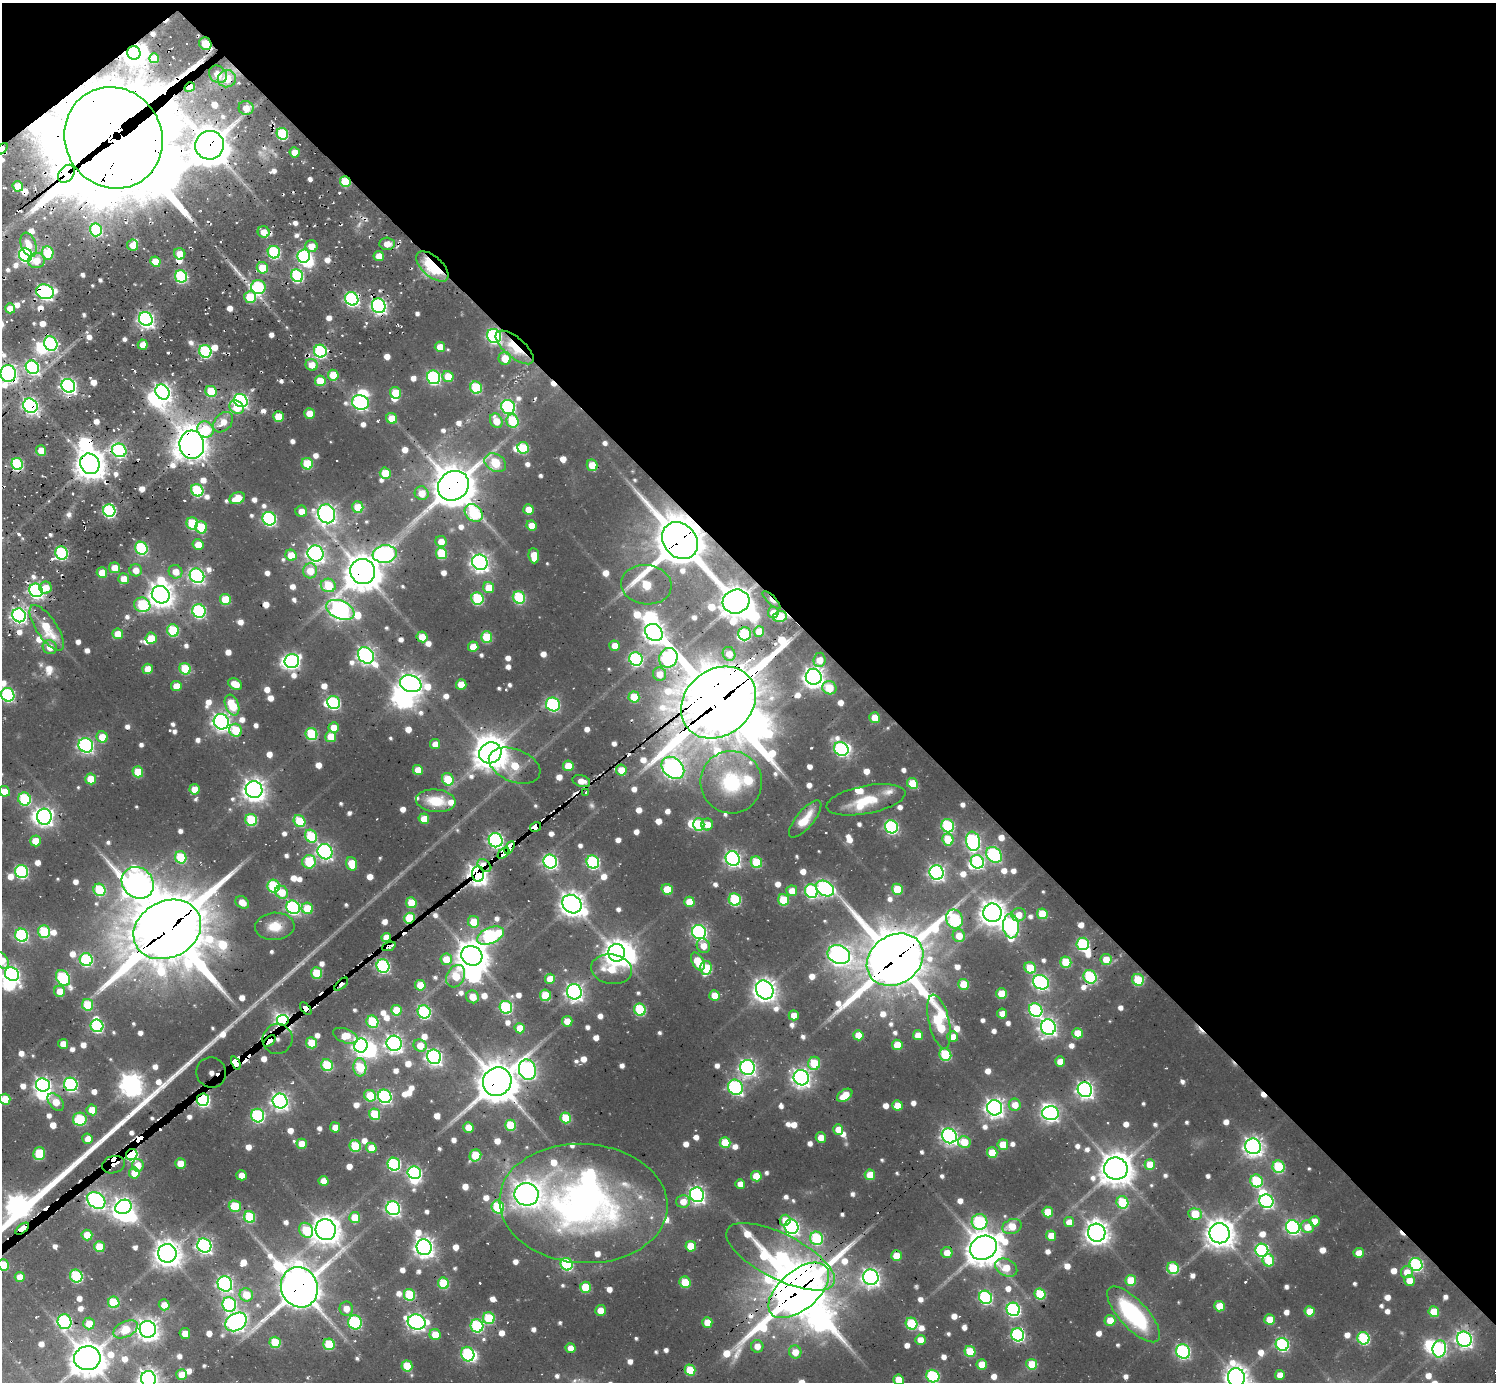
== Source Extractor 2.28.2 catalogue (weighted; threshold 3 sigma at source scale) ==
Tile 3 of 4 x 4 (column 3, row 1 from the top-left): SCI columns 2987-4480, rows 4593-5972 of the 6283 x 6309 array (HDU 1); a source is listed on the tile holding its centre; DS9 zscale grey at full resolution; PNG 1498 x 1384 px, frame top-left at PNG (2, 3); each listed source drawn as its Kron ellipse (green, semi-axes under 4 px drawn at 4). Shown black and unused: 43% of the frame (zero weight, under 2 of 3 exposures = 11% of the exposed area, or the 3 px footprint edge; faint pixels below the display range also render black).
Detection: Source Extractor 2.28.2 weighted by HDU 2 'WHT'; one run over the whole footprint, this tile lists its part. Background 0.078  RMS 0.0097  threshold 0.0435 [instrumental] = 3 sigma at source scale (4.5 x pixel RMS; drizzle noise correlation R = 1.50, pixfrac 1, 0.05/0.05 arcsec/px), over >= 5 px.
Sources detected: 991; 5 too faint to see at this stretch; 39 inside a brighter object's white glare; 31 cosmic-ray / hot-pixel residue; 4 long thin detections or spike segments (spike, bleed or trail) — neither listed nor drawn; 18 inside a brighter listed object's ellipse — not listed separately; of the other 894, all 500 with FLUX_AUTO >= 13.4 (the completeness limit of this list) listed and drawn (394 fainter detections not listed), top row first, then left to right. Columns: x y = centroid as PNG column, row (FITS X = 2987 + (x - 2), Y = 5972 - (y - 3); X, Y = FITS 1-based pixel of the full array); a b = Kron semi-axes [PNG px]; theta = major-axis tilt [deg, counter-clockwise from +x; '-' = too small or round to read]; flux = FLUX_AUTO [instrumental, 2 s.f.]
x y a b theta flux
205 44 6 6 - 42
134 53 7 6 - 940
154 58 5 5 - 19
218 74 10 8 -40 18
227 79 9 8 - 22
190 87 5 4 - 23
246 108 7 7 - 14
282 134 6 5 - 92
113 138 51 48 -57 25000
209 145 14 14 - 3400
2 149 7 4 45 18
295 152 5 5 - 16
66 174 10 7 50 1400
345 182 6 5 - 57
18 186 5 5 - 21
96 230 6 6 - 94
264 232 6 5 - 18
387 244 7 6 - 14
29 245 12 7 -69 16
133 245 6 5 - 18
311 246 6 6 - 17
274 252 6 6 - 120
48 253 7 5 -83 51
180 254 6 5 - 15
25 255 7 6 - 240
304 256 7 6 - 180
379 256 5 5 - 17
36 260 8 7 - 18
155 262 5 5 - 27
432 266 19 10 -42 97
262 268 6 5 - 33
181 276 6 6 - 130
297 276 6 6 - 130
258 287 7 7 - 130
45 292 9 7 -17 300
250 297 6 6 - 51
352 299 7 6 - 230
379 306 7 6 - 320
10 308 5 5 - 15
146 319 7 6 - 420
494 336 7 6 - 250
51 344 7 6 - 200
143 345 5 5 - 16
440 347 5 5 - 17
515 347 23 10 -40 51
205 351 6 6 - 140
320 351 6 6 - 160
505 358 6 6 - 23
312 365 6 6 - 19
32 367 7 6 - 230
8 373 8 7 - 540
333 375 5 5 - 30
448 376 5 5 - 22
434 377 7 6 - 190
320 381 5 5 - 34
68 386 7 6 - 370
476 388 6 5 - 82
211 391 6 5 - 47
162 392 8 6 -54 530
395 393 6 5 - 37
241 401 7 6 - 260
360 402 8 7 - 260
30 406 7 6 - 380
236 407 7 6 - 26
508 407 7 6 - 220
309 413 5 5 - 21
279 417 5 5 - 37
392 418 6 5 - 26
496 421 8 6 -63 21
512 421 6 6 - 57
223 422 11 8 47 17
205 429 8 7 - 55
192 445 14 12 -85 1500
523 448 6 5 - 56
119 450 7 6 - 220
41 451 5 5 - 22
495 463 11 8 -29 70
17 464 6 5 - 110
90 464 10 9 - 1700
307 464 6 5 - 53
592 465 6 5 - 30
385 473 5 5 - 35
453 486 16 14 38 3500
197 490 6 5 - 100
422 493 7 6 - 20
237 498 8 5 24 27
358 507 6 5 - 34
528 509 5 5 - 17
109 511 6 6 - 170
301 511 6 5 - 14
474 513 10 7 -42 110
327 514 9 8 - 660
269 519 7 6 - 210
192 523 6 5 - 65
532 525 5 5 - 19
201 527 6 5 - 47
441 541 6 5 - 16
680 541 20 16 -50 5100
198 545 5 5 - 21
141 548 7 6 - 120
62 553 7 6 - 130
316 553 8 7 - 510
441 553 6 5 - 61
385 554 12 8 7 360
291 555 6 5 - 26
534 556 7 5 -84 26
480 562 8 7 - 560
114 568 5 5 - 18
136 570 6 6 - 14
310 571 7 7 - 24
363 571 13 12 - 2500
176 572 7 6 - 17
102 573 5 5 - 23
197 576 8 7 - 290
124 579 5 5 - 17
328 585 7 6 - 52
646 585 25 19 -7 70
46 588 6 6 - 18
489 588 6 5 - 26
36 590 7 6 - 320
161 595 9 8 - 1200
519 597 6 6 - 97
225 599 5 5 - 39
477 599 6 6 - 95
772 600 12 4 -45 14
736 602 13 12 - 2000
142 605 8 7 - 88
340 610 15 9 -22 580
199 611 7 6 - 180
773 612 6 5 - 15
19 615 7 6 - 340
780 617 7 5 14 40
47 628 27 10 -56 46
173 630 6 6 - 78
654 632 9 8 - 790
759 632 5 5 - 22
118 634 5 5 - 20
745 634 6 6 - 94
422 637 6 5 - 24
487 637 6 5 - 55
151 638 5 5 - 26
615 646 5 5 - 17
50 647 7 6 - 15
473 647 5 5 - 24
729 654 7 6 - 14
366 655 9 7 -47 460
668 658 10 9 - 230
636 659 7 6 - 190
819 660 7 6 - 19
292 661 7 7 - 260
148 669 5 5 - 21
185 669 6 5 - 53
660 674 7 6 - 16
814 677 8 8 - 820
235 684 7 5 -29 20
411 684 11 8 -19 870
461 684 5 5 - 24
176 686 5 5 - 18
829 688 7 6 - 34
8 695 7 6 - 180
634 697 5 5 - 35
334 702 7 6 - 150
718 702 40 33 39 11000
553 704 7 6 - 170
232 705 11 6 -69 51
875 718 5 5 - 29
221 722 8 7 - 530
334 727 5 5 - 20
236 730 7 6 - 45
311 734 6 5 - 83
102 737 6 5 - 24
331 737 5 5 - 28
435 744 5 5 - 13
86 745 7 7 - 280
841 749 7 6 - 200
490 753 11 10 - 1900
515 766 27 16 -22 53
568 766 5 5 - 27
673 768 13 9 -43 700
418 770 5 5 - 21
621 770 5 5 - 21
138 772 5 5 - 37
91 779 5 5 - 26
448 779 6 5 - 40
581 781 9 6 -16 14
731 782 31 31 - 100
912 783 5 5 - 38
194 789 5 5 - 19
254 790 8 8 - 930
4 791 5 5 - 23
586 792 3 3 - 27
25 799 7 6 - 110
866 800 40 14 11 37
436 801 20 11 -5 36
44 817 8 7 - 510
424 819 5 5 - 21
805 819 23 8 50 23
251 820 6 5 - 85
299 821 6 5 - 51
707 824 6 6 - 15
699 825 6 5 - 69
948 826 6 6 - 130
536 827 6 4 32 680
891 827 7 6 - 190
311 836 7 6 - 71
496 840 7 7 - 310
948 840 6 5 - 42
35 841 5 5 - 22
973 841 9 7 -82 270
510 848 7 4 60 380
325 852 8 7 - 330
503 853 7 4 43 640
994 855 9 7 -43 200
181 857 6 5 - 68
733 859 7 7 - 350
550 861 7 6 - 280
309 862 7 6 - 58
593 862 7 6 - 170
756 862 6 5 - 57
977 862 7 6 - 170
352 864 7 5 -74 30
484 865 8 5 -40 25
22 871 7 6 - 170
937 872 7 7 - 360
478 874 8 6 -88 1100
138 883 17 15 -43 1100
274 886 6 6 - 110
825 888 10 7 -29 310
667 889 6 5 - 33
897 889 5 5 - 42
99 890 6 6 - 76
792 891 5 5 - 18
811 891 7 6 - 170
282 892 7 6 - 24
735 900 6 6 - 110
783 900 6 5 - 50
242 902 7 5 -35 16
689 902 5 5 - 23
411 903 5 5 - 35
572 904 10 8 -37 1100
293 907 7 6 - 220
307 908 6 5 - 38
992 913 9 9 - 1300
1042 914 5 5 - 42
1019 915 7 6 - 17
409 918 5 5 - 68
954 919 9 8 - 150
474 922 6 5 - 32
275 926 19 13 4 26
1011 926 12 8 -87 270
167 929 35 28 28 13000
44 932 6 6 - 91
699 932 7 6 - 290
22 935 7 6 - 170
490 936 14 8 23 210
959 936 6 6 - 21
386 937 5 4 - 27
1083 944 6 6 - 120
389 946 7 3 22 100
703 946 7 6 - 16
617 953 9 8 - 1200
839 955 11 9 -24 600
472 956 11 9 -32 1800
446 959 6 5 - 24
1106 959 5 5 - 20
2 960 9 6 -58 20
86 960 6 6 - 160
895 960 30 24 35 6400
698 962 10 5 -60 35
1066 962 5 5 - 48
383 966 7 6 - 190
706 968 7 6 - 72
1030 968 6 5 - 41
611 969 20 15 -10 34
317 973 5 5 - 50
12 974 7 6 - 350
456 976 12 8 62 38
1090 977 7 6 - 140
63 978 8 6 -55 150
550 979 5 5 - 22
1138 980 6 5 - 54
1041 982 8 7 - 290
341 984 8 3 43 80
964 984 5 5 - 31
420 985 5 5 - 31
765 990 10 8 -56 1100
60 991 5 5 - 17
574 992 8 7 - 460
1002 994 5 5 - 28
545 995 6 5 - 43
714 995 5 5 - 20
473 997 7 6 - 21
88 1005 6 5 - 47
506 1007 6 6 - 140
306 1009 7 3 -52 1100
396 1010 5 5 - 33
640 1010 6 5 - 90
1036 1010 7 6 - 190
424 1012 7 6 - 170
1002 1014 5 5 - 14
794 1015 5 5 - 15
283 1020 6 5 - 410
567 1021 5 5 - 16
372 1022 6 5 - 72
939 1022 27 10 -77 140
97 1026 6 6 - 140
1048 1027 8 7 - 440
520 1028 5 5 - 24
1077 1033 5 5 - 22
858 1035 5 5 - 20
918 1035 5 5 - 18
345 1036 13 7 -20 27
953 1037 5 5 - 16
277 1039 15 15 - 150
270 1041 7 4 43 250
311 1043 5 5 - 36
394 1043 8 7 - 520
63 1044 5 4 - 14
897 1045 5 5 - 30
361 1046 7 6 - 450
420 1046 7 6 - 20
945 1055 6 6 - 75
434 1057 7 7 - 410
1060 1062 5 5 - 15
236 1063 7 4 -65 1800
814 1063 6 6 - 54
327 1065 6 5 - 73
360 1067 9 6 -86 68
748 1067 8 7 - 410
527 1070 10 8 -76 460
211 1073 15 14 - 89
801 1078 8 7 - 600
497 1082 15 14 - 3300
71 1084 7 6 - 220
43 1085 7 6 - 390
735 1087 8 7 - 210
1085 1090 7 7 - 440
845 1095 8 5 36 28
370 1096 6 5 - 42
385 1096 7 6 - 220
5 1099 5 5 - 33
203 1100 6 6 - 210
280 1101 7 7 - 490
56 1102 10 6 -48 24
897 1105 5 5 - 23
1015 1105 6 6 - 18
994 1108 8 7 - 600
92 1110 5 5 - 20
1051 1113 8 7 - 390
375 1114 6 5 - 55
258 1116 7 6 - 170
566 1118 5 5 - 48
80 1119 7 6 - 72
510 1125 5 5 - 52
335 1127 5 5 - 13
468 1127 5 5 - 20
838 1129 5 5 - 15
949 1136 8 7 - 430
821 1138 5 5 - 17
88 1139 5 5 - 15
725 1142 5 5 - 38
964 1142 6 5 - 28
302 1144 5 5 - 22
1003 1145 5 5 - 29
355 1146 6 5 - 60
1253 1146 8 7 - 640
371 1148 5 5 - 19
992 1153 5 5 - 34
39 1154 6 6 - 51
132 1155 6 5 - 140
475 1155 6 5 - 51
180 1163 5 5 - 23
394 1164 6 6 - 160
1150 1164 5 5 - 27
114 1165 12 8 15 1300
138 1165 6 6 - 17
1279 1167 6 6 - 87
1116 1169 12 11 - 2000
134 1173 5 5 - 21
414 1173 7 6 - 220
241 1175 5 5 - 15
870 1175 5 5 - 27
756 1176 5 5 - 26
323 1181 5 5 - 16
1256 1181 6 6 - 91
740 1184 5 4 - 14
527 1194 12 11 - 1200
697 1195 7 7 - 400
96 1200 10 7 -37 510
683 1201 7 6 - 17
1266 1201 7 6 - 230
1122 1202 6 5 - 71
583 1203 84 59 -3 500
235 1206 6 5 - 46
123 1207 8 7 - 640
498 1207 6 6 - 92
393 1208 7 6 - 300
1048 1212 5 5 - 36
1195 1214 7 5 -6 42
250 1217 6 5 - 67
355 1217 5 5 - 32
785 1220 5 5 - 16
1314 1221 5 5 - 24
979 1222 8 8 - 130
1069 1222 5 5 - 14
1012 1226 10 7 18 23
792 1227 7 7 - 310
1293 1227 7 6 - 250
1307 1227 6 6 - 18
22 1229 8 4 38 1300
306 1230 8 6 -55 57
326 1230 10 10 - 1500
1097 1233 9 8 - 1000
1220 1233 10 10 - 1600
87 1235 5 5 - 25
1051 1236 5 5 - 19
816 1238 7 6 - 110
204 1246 7 7 - 320
691 1246 5 5 - 30
99 1247 5 5 - 37
424 1247 8 7 - 710
983 1248 14 12 28 2300
1262 1250 7 6 - 170
167 1253 9 9 - 1300
947 1253 5 5 - 17
1359 1253 5 5 - 21
896 1256 5 5 - 25
781 1257 60 22 -27 260
1268 1260 6 5 - 40
567 1264 6 6 - 140
1416 1264 7 6 - 170
3 1265 6 5 - 44
1006 1268 12 8 -28 25
1173 1268 6 5 - 62
1407 1272 6 6 - 17
76 1276 6 6 - 120
20 1277 5 5 - 14
871 1277 8 7 - 530
1131 1280 5 5 - 38
1409 1281 5 5 - 17
685 1282 6 5 - 33
444 1283 6 5 - 64
225 1284 8 7 - 330
299 1287 20 18 -68 3400
585 1287 5 5 - 46
799 1290 36 19 40 6000
1040 1294 6 5 - 61
246 1295 7 6 - 30
410 1295 6 5 - 71
985 1297 7 6 - 180
114 1302 6 5 - 64
229 1304 7 7 - 180
164 1305 5 5 - 15
1220 1306 5 5 - 29
346 1309 7 6 - 15
1013 1309 7 6 - 220
600 1310 5 5 - 16
1310 1311 5 5 - 28
1434 1312 5 5 - 34
1133 1314 36 14 -47 140
489 1318 6 6 - 71
1110 1320 5 5 - 20
1270 1320 5 5 - 25
64 1322 7 7 - 210
236 1322 11 8 30 570
355 1322 7 7 - 130
417 1322 9 7 -20 470
707 1322 5 5 - 23
89 1324 6 5 - 23
911 1324 6 5 - 76
477 1326 6 6 - 150
125 1329 13 7 26 31
148 1329 8 8 - 910
185 1333 5 5 - 14
435 1335 6 5 - 25
1018 1335 7 6 - 200
1363 1338 6 6 - 120
1464 1339 8 7 - 470
920 1340 5 5 - 15
275 1342 5 5 - 51
329 1344 6 5 - 60
1282 1344 6 6 - 170
757 1346 6 6 - 13
570 1348 5 5 - 14
1439 1349 8 6 81 200
1183 1351 7 6 - 210
795 1352 6 6 - 18
970 1352 6 5 - 47
468 1354 7 6 - 140
87 1358 13 12 - 2400
982 1364 5 5 - 23
1032 1364 5 5 - 34
407 1366 5 5 - 41
690 1370 5 5 - 42
182 1375 5 5 - 25
1280 1375 5 5 - 14
933 1376 7 6 - 120
1236 1377 9 8 - 1100
148 1379 8 7 - 770
899 1380 5 5 - 29
Overlapping masked pixels (flux is a lower limit): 63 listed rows (the first 20) at x y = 205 44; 134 53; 190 87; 113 138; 209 145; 2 149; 66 174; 345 182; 48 253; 432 266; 45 292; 352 299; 379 306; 146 319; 494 336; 51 344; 515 347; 8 373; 30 406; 192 445
Isophote crosses this tile's border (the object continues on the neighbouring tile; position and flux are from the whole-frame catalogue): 13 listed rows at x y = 2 149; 8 373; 8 695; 4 791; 2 960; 12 974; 5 1099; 3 1265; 87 1358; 933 1376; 1236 1377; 148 1379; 899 1380